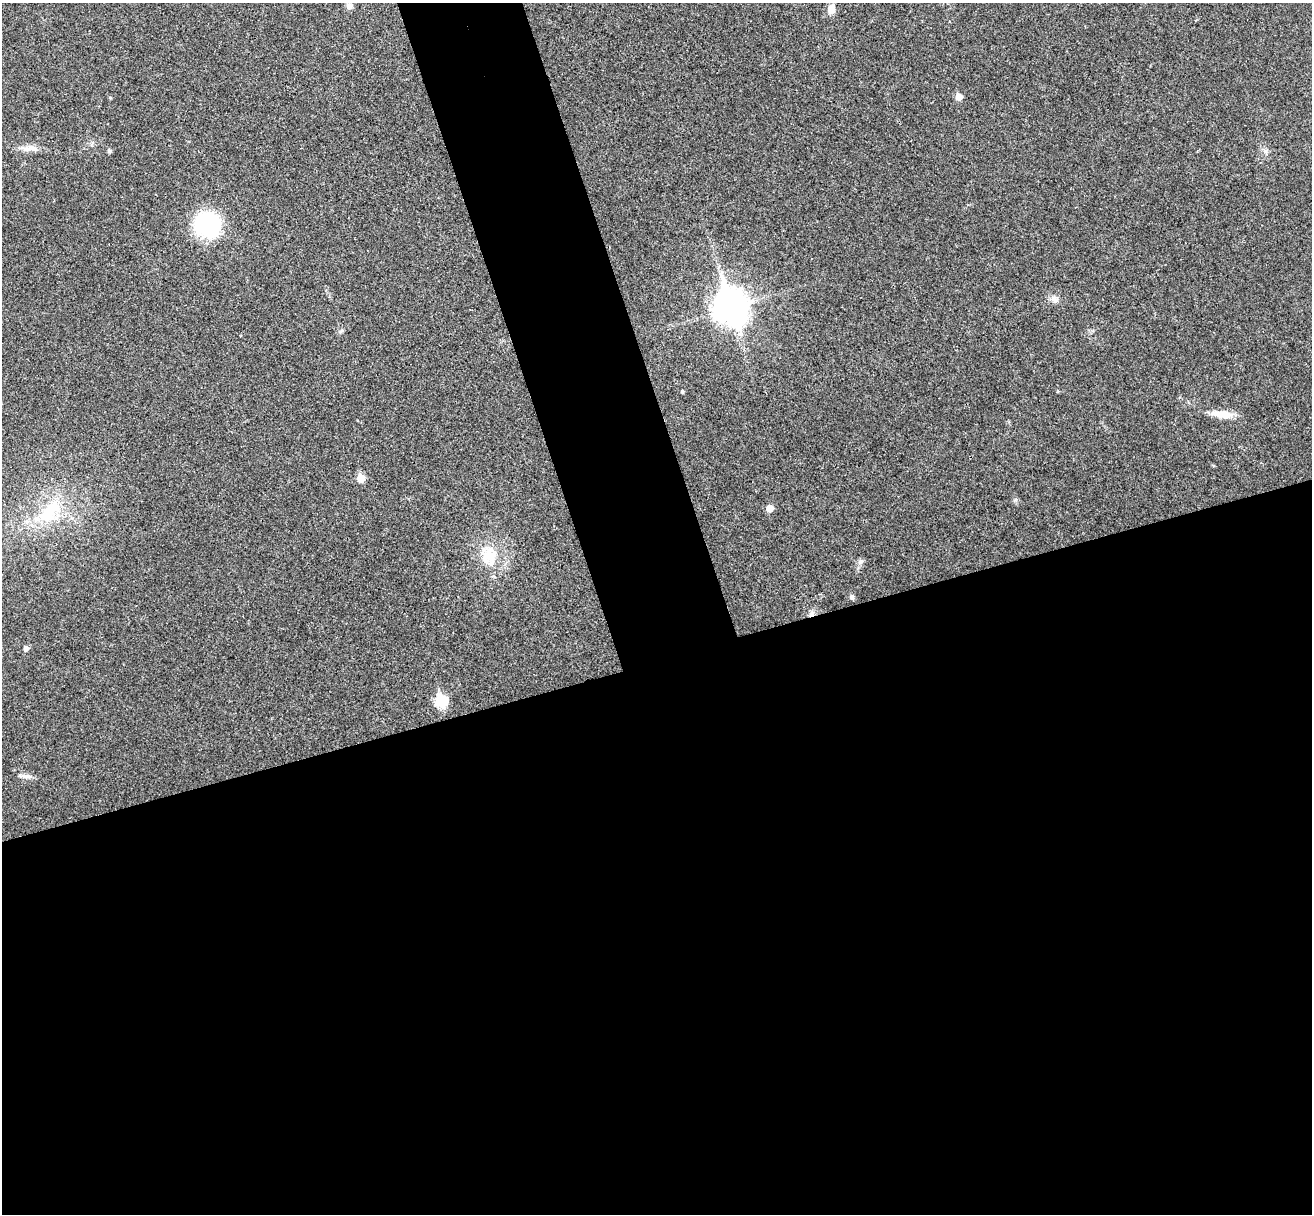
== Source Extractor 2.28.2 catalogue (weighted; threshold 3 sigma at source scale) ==
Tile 15 of 4 x 4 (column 3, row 4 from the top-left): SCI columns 2674-3983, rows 166-1377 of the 5350 x 5298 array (HDU 1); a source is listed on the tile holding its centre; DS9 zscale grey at full resolution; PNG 1314 x 1216 px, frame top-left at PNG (2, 3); no overlay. Shown black and unused: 51% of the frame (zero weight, under 3 of 4 exposures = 6% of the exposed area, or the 3 px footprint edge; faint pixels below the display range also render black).
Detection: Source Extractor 2.28.2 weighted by HDU 2 'WHT'; one run over the whole footprint, this tile lists its part. Background 0.0396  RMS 0.0052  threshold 0.0234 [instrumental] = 3 sigma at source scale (4.5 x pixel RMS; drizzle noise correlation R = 1.50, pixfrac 1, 0.05/0.05 arcsec/px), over >= 5 px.
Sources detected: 22; all 22 listed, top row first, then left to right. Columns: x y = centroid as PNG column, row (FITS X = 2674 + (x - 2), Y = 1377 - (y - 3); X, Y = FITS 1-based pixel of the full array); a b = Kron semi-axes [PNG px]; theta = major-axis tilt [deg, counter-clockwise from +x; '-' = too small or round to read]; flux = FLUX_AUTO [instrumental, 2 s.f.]
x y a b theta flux
349 6 8 7 - 1.9
831 9 10 7 87 4.1
959 97 5 5 - 4.8
35 149 13 5 -12 2.6
109 151 5 4 - 1.1
1265 151 7 4 -19 1.1
207 224 23 21 -8 50
1054 299 10 7 -57 2.2
730 307 13 10 -72 880
341 331 7 4 45 0.88
682 391 3 3 - 0.85
1222 414 28 8 -6 7.4
361 478 6 6 - 8.4
770 508 5 5 - 6
50 511 44 17 52 23
488 555 24 21 -53 15
861 562 7 5 45 1.3
852 597 6 5 - 1.7
811 614 8 6 74 1.7
26 648 6 5 - 1.9
441 701 7 6 - 40
27 776 15 6 -5 2.3
Overlapping masked pixels (flux is a lower limit): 1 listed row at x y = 811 614
Unlisted compact peaks at least as high as the median listed source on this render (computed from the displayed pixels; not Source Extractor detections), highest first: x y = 1015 500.